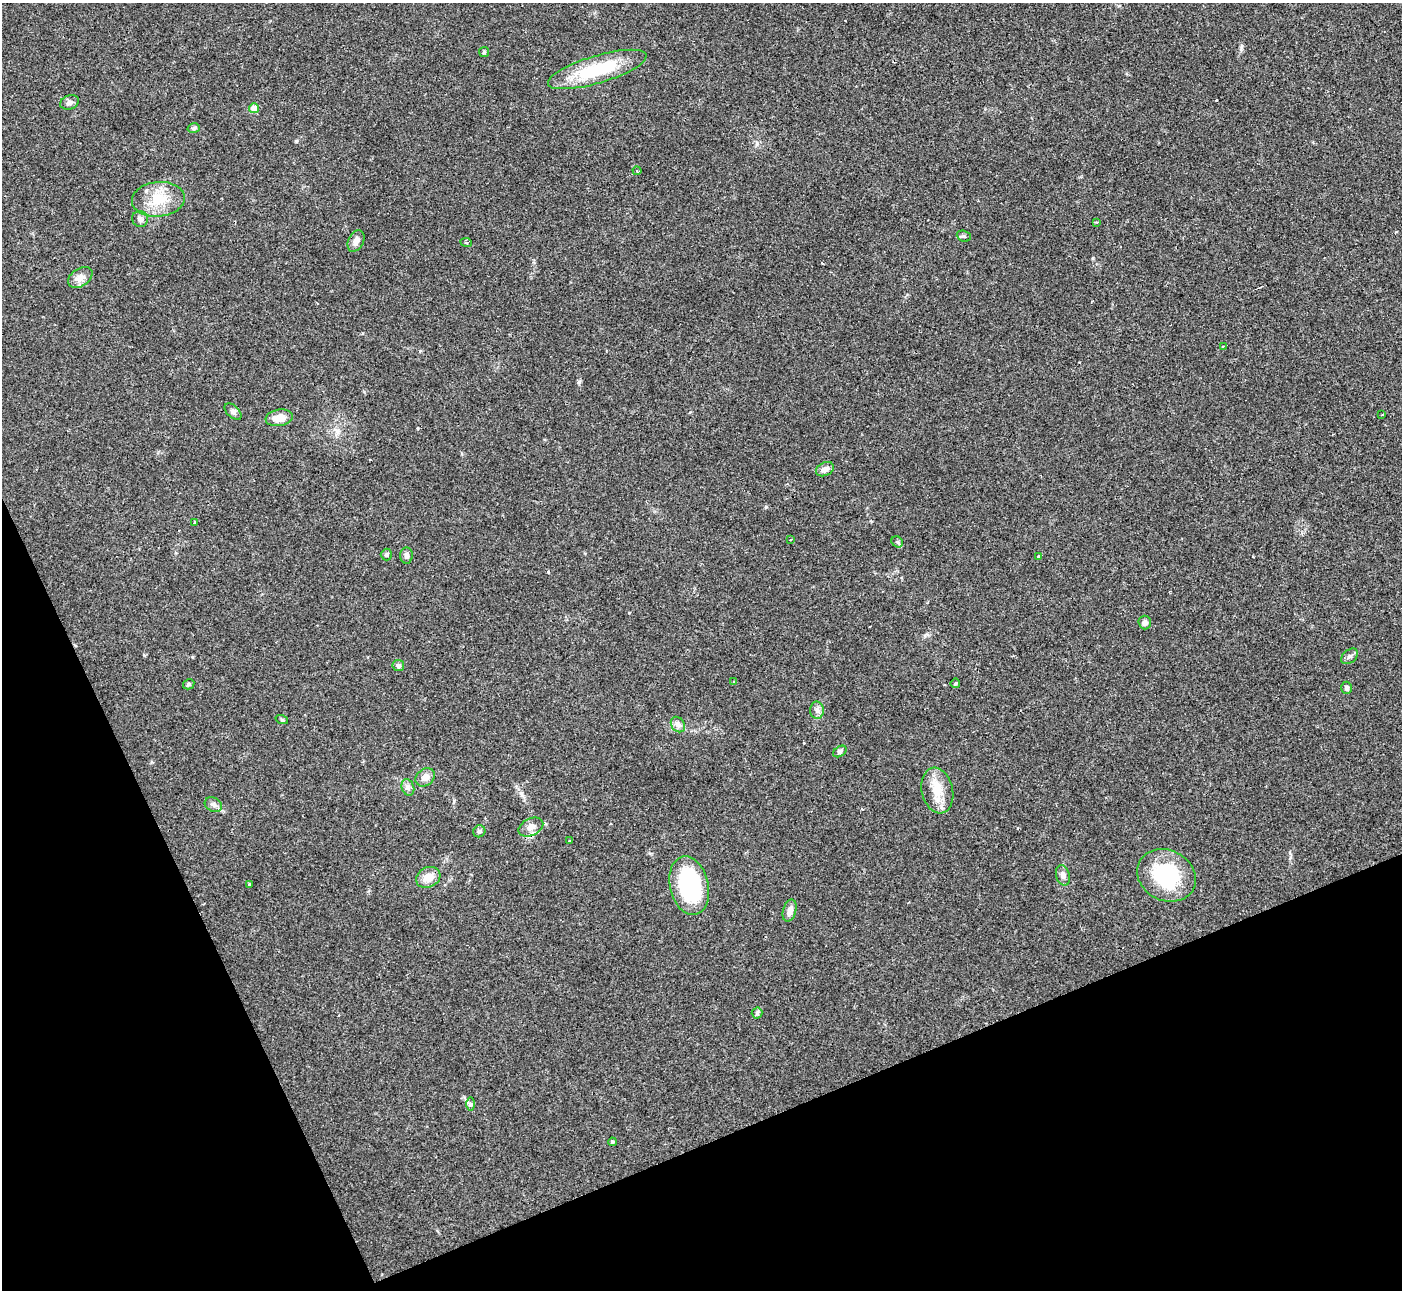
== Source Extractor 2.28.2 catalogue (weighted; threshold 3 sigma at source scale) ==
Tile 14 of 4 x 4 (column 2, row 4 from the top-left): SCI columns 1402-2801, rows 152-1439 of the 5600 x 5588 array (HDU 1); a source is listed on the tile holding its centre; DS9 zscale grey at full resolution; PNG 1404 x 1292 px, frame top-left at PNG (2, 3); each listed source drawn as its Kron ellipse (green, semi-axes under 4 px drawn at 4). Shown black and unused: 21% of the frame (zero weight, under 3 of 4 exposures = <1% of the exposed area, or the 3 px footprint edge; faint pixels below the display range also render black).
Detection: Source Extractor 2.28.2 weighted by HDU 2 'WHT'; one run over the whole footprint, this tile lists its part. Background 0.0513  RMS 0.0052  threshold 0.0234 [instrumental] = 3 sigma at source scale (4.5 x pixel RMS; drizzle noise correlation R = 1.50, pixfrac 1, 0.05/0.05 arcsec/px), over >= 5 px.
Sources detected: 57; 5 cosmic-ray / hot-pixel residue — neither listed nor drawn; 1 inside a brighter listed object's ellipse — not listed separately; the other 51 listed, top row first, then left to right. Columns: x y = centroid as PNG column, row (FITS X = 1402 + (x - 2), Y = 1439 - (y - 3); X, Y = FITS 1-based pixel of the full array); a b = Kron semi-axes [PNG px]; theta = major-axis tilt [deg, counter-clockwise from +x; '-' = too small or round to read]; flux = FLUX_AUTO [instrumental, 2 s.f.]
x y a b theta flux
484 52 5 5 - 0.73
597 69 51 13 17 32
70 102 9 7 18 1.7
254 108 5 5 - 6.4
194 128 6 4 15 1
637 171 4 4 - 0.73
158 199 26 17 5 14
140 219 8 7 - 2.2
1096 222 4 3 - 0.6
964 236 7 5 -20 0.92
356 241 11 7 64 3.1
466 242 6 3 -8 0.97
80 277 13 8 33 3.5
1224 346 4 3 - 0.54
233 412 10 6 -43 1.5
1382 415 3 2 - 0.5
279 418 14 8 9 6.7
825 469 9 6 26 2.8
195 523 3 3 - 2.5
791 540 3 2 - 0.58
897 542 6 5 - 0.97
386 555 6 5 - 0.94
406 556 8 6 -87 1.8
1039 556 3 3 - 7.6
1145 622 7 6 - 1.7
1349 656 9 6 39 1.6
398 666 6 5 - 1.5
734 682 3 3 - 0.72
955 683 5 4 - 0.83
189 684 6 5 - 1
1347 688 6 5 - 1.3
817 710 8 7 - 1.9
282 720 6 4 -19 0.72
678 725 8 6 -54 1.9
840 751 7 5 33 1.3
425 777 10 8 40 3.7
408 787 8 6 -70 1.7
937 790 23 15 -76 10
213 805 9 7 -26 1.9
531 827 13 8 26 3.4
479 831 6 6 - 1.1
569 841 3 3 - 1
1063 875 10 6 -75 2.2
1166 875 30 25 -26 41
428 877 12 10 26 6.4
249 884 3 2 - 0.93
689 886 30 19 -77 55
790 911 11 6 72 3.5
757 1013 5 5 - 0.89
470 1104 7 4 -90 0.93
612 1142 4 3 - 0.76
Unlisted compact peaks at least as high as the median listed source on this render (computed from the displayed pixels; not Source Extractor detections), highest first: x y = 579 382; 766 507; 548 572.